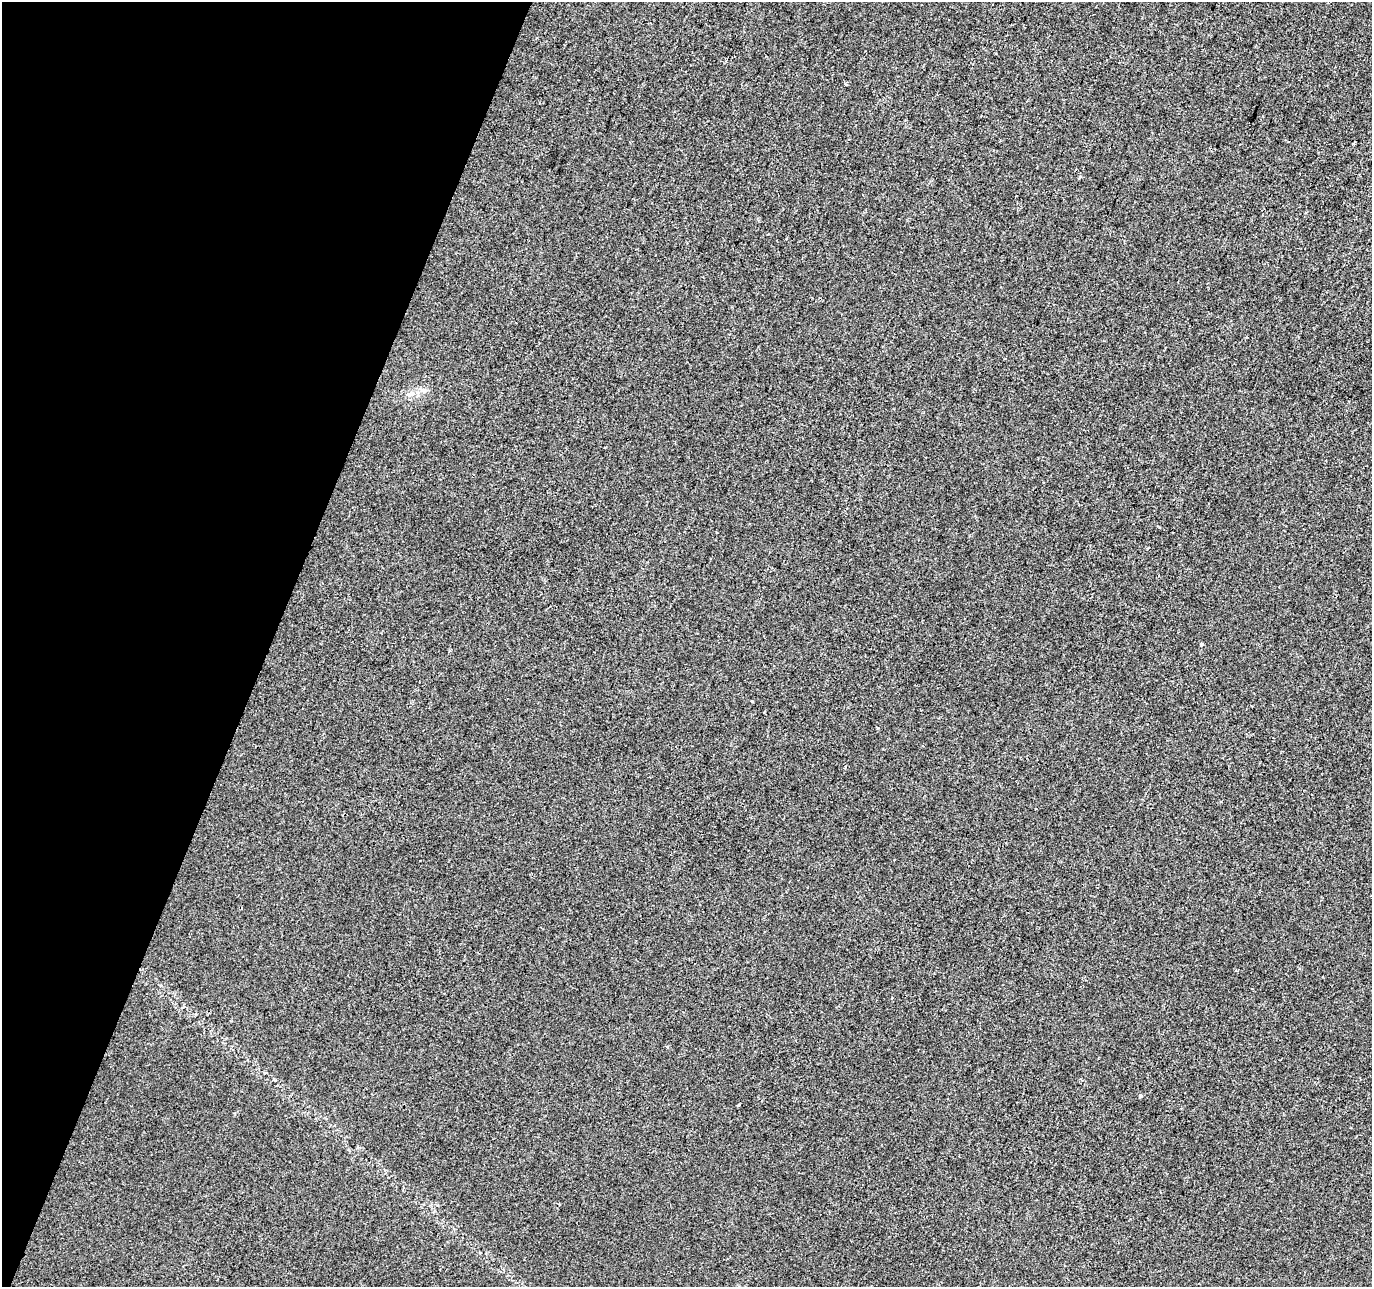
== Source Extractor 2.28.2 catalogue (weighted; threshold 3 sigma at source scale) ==
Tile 9 of 4 x 4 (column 1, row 3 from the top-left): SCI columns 7-1376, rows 1563-2847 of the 5486 x 5628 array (HDU 1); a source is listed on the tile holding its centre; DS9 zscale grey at full resolution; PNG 1374 x 1289 px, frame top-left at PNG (2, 2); no overlay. Shown black and unused: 20% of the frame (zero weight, under 2 of 3 exposures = <1% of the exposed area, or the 3 px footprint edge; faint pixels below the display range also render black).
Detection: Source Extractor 2.28.2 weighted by HDU 2 'WHT'; one run over the whole footprint, this tile lists its part. Background 0.00144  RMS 0.0047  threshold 0.0211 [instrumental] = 3 sigma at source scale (4.5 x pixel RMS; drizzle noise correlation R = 1.50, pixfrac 1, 0.0396/0.0396 arcsec/px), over >= 5 px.
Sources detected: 7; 1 cosmic-ray / hot-pixel residue — not listed; the other 6 listed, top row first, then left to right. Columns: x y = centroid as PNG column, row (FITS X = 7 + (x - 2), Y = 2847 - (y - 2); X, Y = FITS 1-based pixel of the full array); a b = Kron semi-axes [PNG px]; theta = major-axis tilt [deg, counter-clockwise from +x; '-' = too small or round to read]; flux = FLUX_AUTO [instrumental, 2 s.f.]
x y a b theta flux
424 390 8 6 -19 1.5
410 394 10 5 27 1.6
1201 644 3 3 - 1.3
1236 971 5 3 - 0.39
1140 1096 5 4 - 0.66
738 1105 3 2 - 0.63